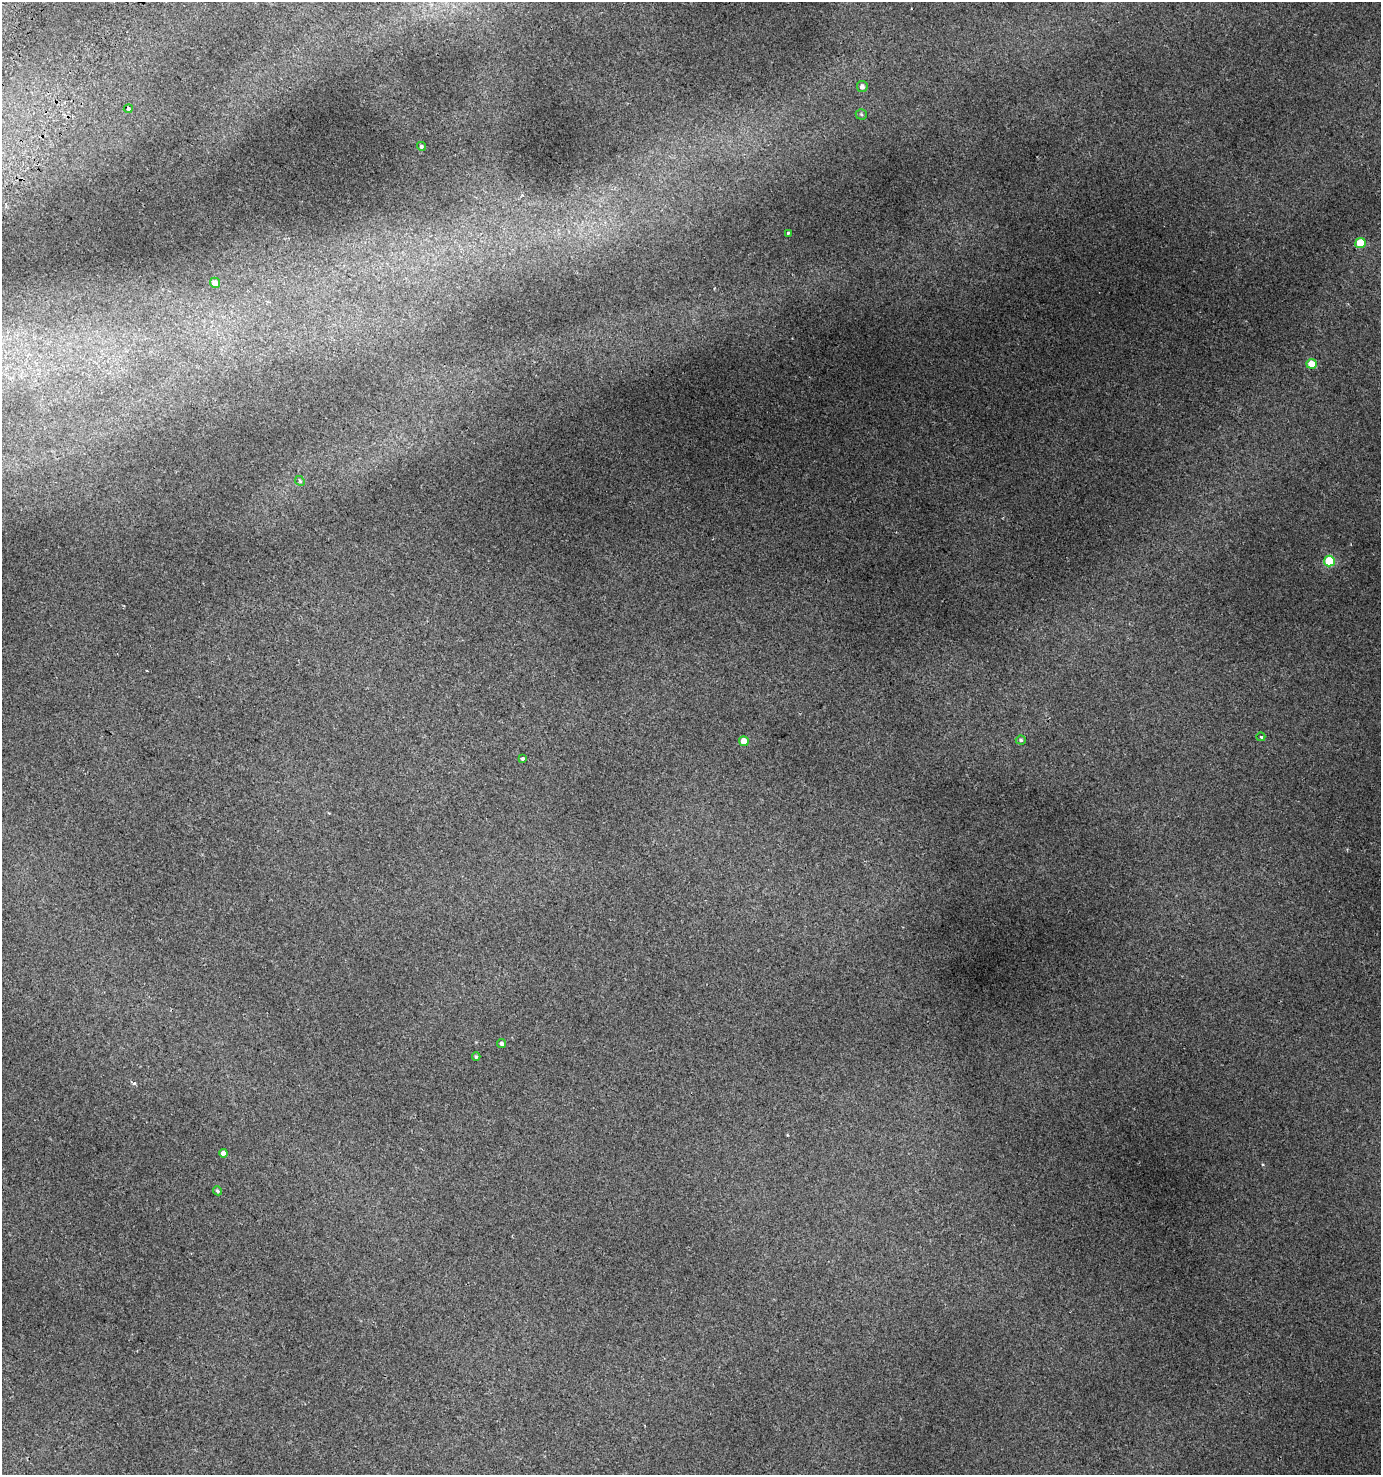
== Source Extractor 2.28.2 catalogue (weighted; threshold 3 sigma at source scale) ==
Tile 11 of 4 x 4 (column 3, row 3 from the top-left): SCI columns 3011-4389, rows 1525-2997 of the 6088 x 5990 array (HDU 1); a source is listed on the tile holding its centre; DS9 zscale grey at full resolution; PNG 1383 x 1477 px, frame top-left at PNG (2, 2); each listed source drawn as its Kron ellipse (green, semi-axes under 4 px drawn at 4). Shown black and unused: <1% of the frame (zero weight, under 2 of 3 exposures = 4% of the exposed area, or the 3 px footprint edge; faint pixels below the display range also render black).
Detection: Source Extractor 2.28.2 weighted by HDU 2 'WHT'; one run over the whole footprint, this tile lists its part. Background 0.0164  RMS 0.0048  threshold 0.0215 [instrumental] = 3 sigma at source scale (4.5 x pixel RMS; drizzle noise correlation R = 1.50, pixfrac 1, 0.0396/0.0396 arcsec/px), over >= 5 px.
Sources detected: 19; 1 cosmic-ray / hot-pixel residue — neither listed nor drawn; the other 18 listed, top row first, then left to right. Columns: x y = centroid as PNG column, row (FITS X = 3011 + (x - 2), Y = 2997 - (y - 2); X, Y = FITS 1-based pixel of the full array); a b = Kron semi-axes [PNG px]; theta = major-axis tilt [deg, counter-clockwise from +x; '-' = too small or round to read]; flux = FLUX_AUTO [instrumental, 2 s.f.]
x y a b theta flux
862 86 5 5 - 1.8
128 109 4 4 - 0.64
861 114 5 5 - 0.73
421 146 4 4 - 0.73
788 233 3 3 - 1.4
1360 243 5 5 - 12
215 283 5 4 - 2.3
1311 364 5 5 - 6.9
300 481 5 4 - 0.61
1329 561 5 5 - 21
1261 737 4 3 - 0.9
1021 740 5 4 - 0.84
744 741 5 5 - 5.3
523 759 3 3 - 1.3
502 1044 4 4 - 1.2
476 1057 4 3 - 0.71
223 1153 4 4 - 1.8
218 1191 5 4 - 0.79